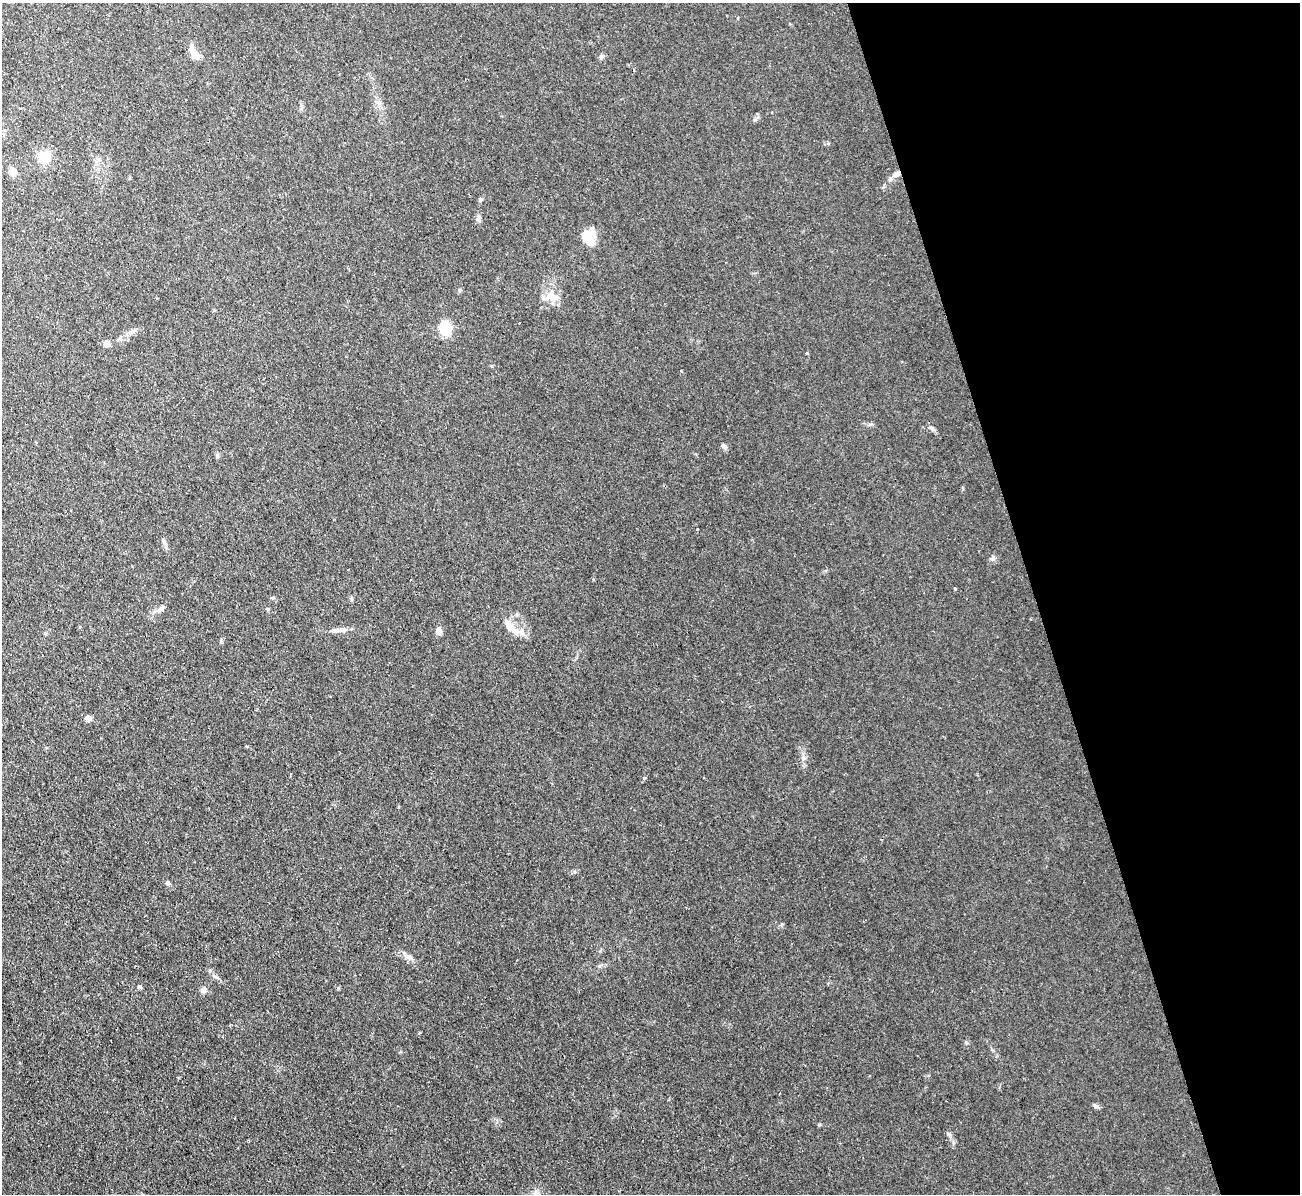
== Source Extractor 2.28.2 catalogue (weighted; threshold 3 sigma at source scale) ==
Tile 12 of 4 x 4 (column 4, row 3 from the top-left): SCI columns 3896-5193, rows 1335-2526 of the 5208 x 5178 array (HDU 1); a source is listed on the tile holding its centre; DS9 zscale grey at full resolution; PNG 1302 x 1196 px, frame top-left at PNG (2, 3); no overlay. Shown black and unused: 20% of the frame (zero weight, under 2 of 3 exposures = <1% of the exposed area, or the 3 px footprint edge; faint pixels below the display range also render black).
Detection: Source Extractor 2.28.2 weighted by HDU 2 'WHT'; one run over the whole footprint, this tile lists its part. Background 0.0582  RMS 0.0063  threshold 0.0282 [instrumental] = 3 sigma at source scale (4.5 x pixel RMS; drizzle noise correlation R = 1.50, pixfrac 1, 0.05/0.05 arcsec/px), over >= 5 px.
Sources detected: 36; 1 cosmic-ray / hot-pixel residue — not listed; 1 inside a brighter listed object's ellipse — not listed separately; the other 34 listed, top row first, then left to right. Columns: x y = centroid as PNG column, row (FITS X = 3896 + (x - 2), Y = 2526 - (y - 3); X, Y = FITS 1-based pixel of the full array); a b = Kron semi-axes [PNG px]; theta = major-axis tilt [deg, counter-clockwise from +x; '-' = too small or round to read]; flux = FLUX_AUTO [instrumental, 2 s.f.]
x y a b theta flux
194 53 18 8 -63 6.9
601 57 7 5 79 1.1
43 157 8 7 - 22
12 171 9 7 -69 5.2
896 174 11 7 37 4.2
480 200 6 5 - 0.87
589 237 18 14 -81 11
460 290 6 4 72 0.77
550 297 20 12 30 7.6
445 328 8 6 -82 39
132 331 11 6 35 2.3
106 343 7 7 - 3
807 353 4 3 - 0.79
681 371 3 3 - 0.5
931 428 11 5 -37 1.7
724 446 7 6 - 1.5
993 558 7 4 46 1.3
410 580 3 2 - 0.44
955 589 4 3 - 0.5
161 609 12 6 41 2.7
509 626 17 9 -51 6.6
342 630 22 6 5 3.9
439 631 9 6 -78 2.9
88 718 4 4 - 6.7
803 758 6 6 - 1.5
644 778 4 3 - 1.6
168 883 6 5 - 1.1
408 957 16 6 -18 3.2
216 977 8 4 -35 1.5
140 987 4 4 - 1.6
203 990 8 7 - 1.9
1095 1106 8 5 -38 1.3
235 1118 2 2 - 0.52
949 1134 7 4 -45 1.2
Overlapping masked pixels (flux is a lower limit): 1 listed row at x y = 896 174
Unlisted compact peaks at least as high as the median listed source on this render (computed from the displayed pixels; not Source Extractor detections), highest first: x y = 819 1125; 782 924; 338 988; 755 120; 966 1043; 870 424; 574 872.